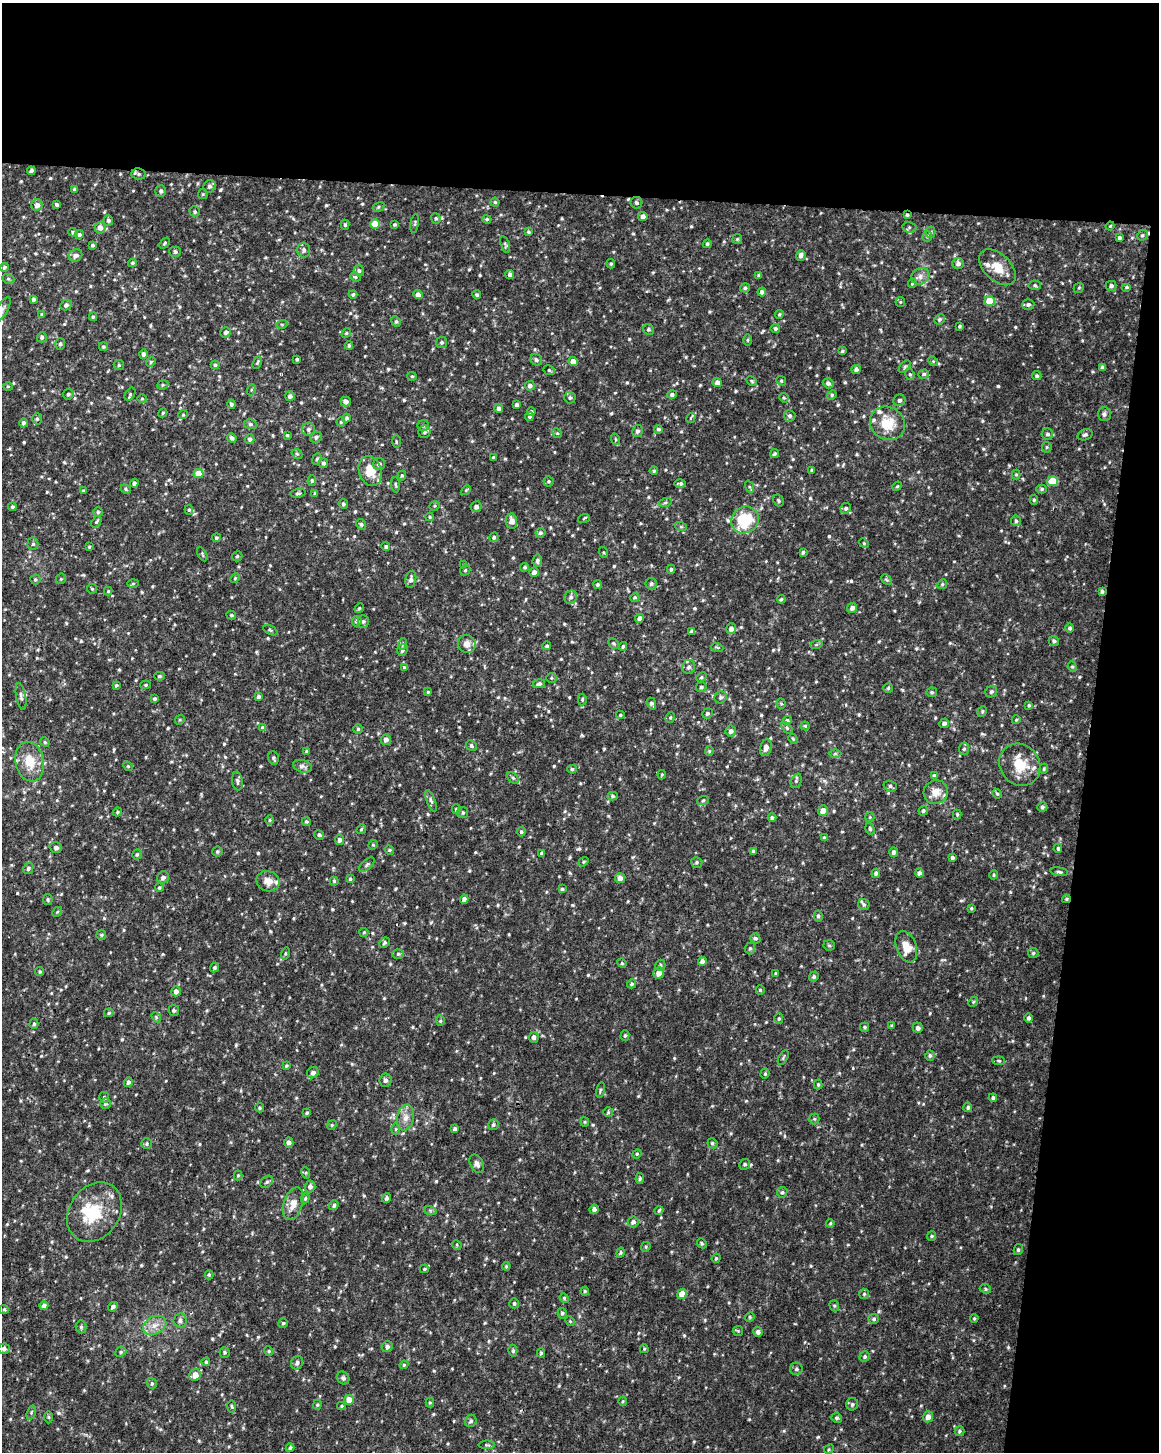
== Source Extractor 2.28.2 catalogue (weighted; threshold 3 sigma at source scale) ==
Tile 4 of 4 x 3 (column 4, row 1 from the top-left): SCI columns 3473-4629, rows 3136-4585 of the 4637 x 4872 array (HDU 1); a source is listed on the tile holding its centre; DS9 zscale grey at full resolution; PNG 1161 x 1454 px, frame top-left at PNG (2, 3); each listed source drawn as its Kron ellipse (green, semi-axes under 4 px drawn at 4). Shown black and unused: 19% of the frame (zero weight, under 2 of 3 exposures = <1% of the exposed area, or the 3 px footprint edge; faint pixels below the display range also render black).
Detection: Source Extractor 2.28.2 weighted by HDU 2 'WHT'; one run over the whole footprint, this tile lists its part. Background 0.0238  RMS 0.0062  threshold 0.0279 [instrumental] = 3 sigma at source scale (4.5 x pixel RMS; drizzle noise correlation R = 1.50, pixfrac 1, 0.0396/0.0396 arcsec/px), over >= 5 px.
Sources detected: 732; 12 inside a brighter listed object's ellipse — not listed separately; of the other 720, all 500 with FLUX_AUTO >= 0.705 (the completeness limit of this list) listed and drawn (220 fainter detections not listed), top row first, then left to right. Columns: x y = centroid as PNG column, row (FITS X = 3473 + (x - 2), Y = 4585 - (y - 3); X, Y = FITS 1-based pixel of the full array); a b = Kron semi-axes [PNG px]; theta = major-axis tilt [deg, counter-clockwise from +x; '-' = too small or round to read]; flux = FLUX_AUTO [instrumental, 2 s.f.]
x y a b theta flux
31 171 4 3 - 1.8
139 174 7 5 -5 1.3
210 186 6 6 - 1.7
75 190 4 3 - 1.7
161 191 6 5 - 1.4
203 194 5 5 - 0.76
495 202 4 4 - 0.84
636 203 6 6 - 1.3
37 205 6 5 - 2.6
57 205 4 3 - 1.5
378 207 6 4 29 1
195 212 5 5 - 0.99
907 215 3 3 - 0.9
643 217 4 4 - 3.1
436 218 5 4 - 0.94
487 219 5 4 - 0.8
108 220 5 5 - 1.3
415 223 9 3 80 0.81
375 224 5 5 - 11
395 224 4 3 - 0.98
345 225 5 4 - 1
1110 226 4 4 - 0.72
909 227 7 5 -15 1.1
100 228 6 5 - 3.5
73 232 4 4 - 0.9
528 232 4 4 - 0.89
930 232 5 5 - 0.92
79 235 4 4 - 1.3
1142 235 6 5 - 1
927 236 5 5 - 1
1119 238 4 4 - 1.5
737 239 5 5 - 0.83
165 243 6 4 50 0.81
707 244 4 4 - 1.1
92 245 3 3 - 0.99
505 245 9 4 -72 1.1
304 250 7 6 - 2
175 252 5 5 - 1.3
76 255 7 6 - 2.4
801 255 5 4 - 2.6
132 263 4 3 - 0.92
958 263 6 5 - 2.1
611 264 4 4 - 0.84
4 267 4 3 - 0.94
997 267 22 13 -44 10
359 271 6 5 - 1.2
510 274 4 4 - 1.9
759 276 4 4 - 1.3
920 276 9 8 - 3.1
355 277 5 4 - 0.85
8 279 6 4 -20 1
912 283 5 4 - 0.72
1035 285 6 4 -3 1.2
1111 286 5 5 - 1.8
1127 287 5 4 - 0.85
745 288 5 4 - 1.2
1079 288 5 4 - 0.85
762 292 4 4 - 2
353 294 4 4 - 1.2
418 295 5 4 - 2.7
477 295 4 4 - 1
33 299 4 3 - 1.4
990 301 5 5 - 14
900 302 5 4 - 0.83
66 305 6 5 - 1.6
1028 305 6 5 - 1.6
2 310 14 5 61 2.4
42 314 4 3 - 0.78
779 314 4 4 - 0.8
93 317 4 4 - 0.93
940 319 5 5 - 1.1
396 321 5 4 - 0.98
282 324 5 3 - 0.74
960 326 3 3 - 0.99
648 329 5 5 - 1.2
775 329 5 5 - 1.4
226 332 5 5 - 1.7
346 333 5 4 - 0.81
42 337 5 4 - 1.3
748 340 6 4 90 0.8
442 342 5 5 - 1.3
60 344 5 5 - 1.2
349 345 4 3 - 0.97
103 347 4 4 - 0.87
842 351 4 3 - 0.76
143 354 5 4 - 1.6
297 359 3 3 - 0.92
536 360 6 5 - 1.4
933 361 5 4 - 0.76
151 362 5 4 - 0.83
573 362 5 4 - 3.9
257 363 6 3 66 0.84
119 365 5 5 - 0.95
215 365 4 4 - 1
905 367 7 4 45 0.96
1103 368 4 4 - 2.3
549 370 6 4 -27 0.95
856 370 4 4 - 1.9
910 374 6 4 -68 0.94
924 374 5 4 - 1.2
412 376 5 4 - 0.75
1037 376 5 4 - 1.2
751 381 5 3 - 0.86
781 381 5 4 - 0.83
717 383 4 4 - 3.4
828 383 5 5 - 1.9
163 385 6 4 21 0.95
8 386 5 3 - 0.71
530 386 5 4 - 2.2
251 390 5 3 - 0.78
68 394 5 5 - 1.3
130 394 7 4 59 1
672 395 5 4 - 1.7
832 395 5 4 - 0.93
290 396 5 5 - 1.7
570 398 6 6 - 1.5
784 398 5 4 - 0.73
142 399 4 4 - 0.7
899 400 6 5 - 1.5
346 402 5 5 - 2.7
231 404 4 4 - 1.1
517 405 4 3 - 1.9
499 408 4 4 - 1.9
531 412 4 4 - 1.3
163 413 5 4 - 0.73
1104 414 7 6 - 1.7
183 415 5 4 - 0.72
529 416 5 4 - 1.4
790 416 6 5 - 1.7
347 418 4 4 - 1.3
691 418 5 4 - 1.3
37 419 6 5 - 1.1
341 422 4 4 - 0.81
23 423 4 4 - 1.5
887 423 18 16 -33 15
250 424 6 5 - 1.1
423 426 6 5 - 1.2
308 429 6 6 - 1.6
658 429 4 4 - 1.3
638 431 6 5 - 1.6
424 432 6 6 - 1.8
557 433 5 4 - 0.81
1047 434 6 5 - 1.4
287 435 4 4 - 0.77
1085 435 8 5 19 1.4
316 437 6 5 - 1.6
232 438 5 4 - 1.5
250 439 5 5 - 1.4
615 439 6 3 -71 0.74
396 441 6 3 -89 0.76
1047 447 5 5 - 0.82
297 454 6 4 -41 0.95
774 454 5 4 - 0.89
493 458 3 3 - 1.1
317 459 6 4 68 0.84
323 463 5 4 - 1.4
379 464 6 6 - 2.1
812 470 3 3 - 0.98
370 471 15 11 -72 11
654 471 4 4 - 0.9
198 474 5 4 - 9.8
1016 475 5 4 - 0.76
402 476 5 4 - 0.73
312 480 5 4 - 1
549 481 5 5 - 0.98
1052 481 5 5 - 14
134 483 4 4 - 1.7
680 484 6 3 0 1.1
396 485 7 3 -84 0.89
897 486 5 4 - 0.71
749 487 6 4 -70 0.99
126 489 5 4 - 0.86
1042 489 5 4 - 0.96
466 490 6 3 45 0.73
83 491 3 3 - 0.88
298 493 7 4 7 1.1
315 494 4 4 - 1
779 500 6 5 - 1
1034 500 5 4 - 0.85
665 503 6 4 19 1
343 504 5 4 - 1.1
435 506 5 4 - 0.83
12 507 4 4 - 1.1
476 507 5 5 - 2.4
846 508 5 5 - 1.2
189 510 5 4 - 0.81
98 512 4 4 - 0.94
430 517 4 4 - 0.77
584 518 6 3 20 0.74
745 520 14 13 - 28
512 521 7 5 -80 4.3
1016 521 5 5 - 1.3
96 522 6 3 54 0.79
361 524 6 4 -59 1.1
681 527 6 4 -18 0.78
540 533 5 5 - 1.3
494 537 5 4 - 1.5
216 538 4 4 - 1
864 543 5 4 - 0.71
33 544 6 5 - 1.1
89 547 4 3 - 0.8
386 547 4 4 - 1.1
603 552 5 3 - 0.72
803 552 4 3 - 0.91
202 554 8 3 -61 0.71
237 556 5 5 - 1
537 561 6 5 - 1.6
464 565 4 4 - 0.85
525 567 4 4 - 1
671 569 4 3 - 1
465 570 5 4 - 0.86
534 572 5 4 - 2.7
235 578 5 4 - 0.73
35 579 5 5 - 0.93
61 579 6 5 - 0.78
411 579 8 5 78 2.1
886 580 6 3 -44 0.76
133 584 6 4 2 0.76
651 584 6 5 - 1.2
942 584 5 4 - 0.91
597 585 4 4 - 0.95
92 589 5 5 - 0.75
108 591 4 4 - 0.77
1102 591 4 4 - 1.2
571 597 7 6 - 2
635 597 5 4 - 0.85
781 599 4 3 - 0.8
359 608 5 4 - 0.85
852 608 5 4 - 2.3
231 615 5 4 - 0.88
640 618 4 4 - 2.7
357 621 5 5 - 1.5
363 621 6 5 - 1.3
1070 628 4 4 - 1.2
731 629 5 5 - 2.9
270 630 8 4 -28 1
692 632 4 3 - 1.7
1054 641 5 5 - 1.4
613 643 6 5 - 0.89
403 644 6 4 74 1.1
467 644 9 8 - 5.1
816 645 6 4 19 0.78
547 646 4 4 - 0.97
623 646 4 3 - 0.94
717 647 6 3 -19 0.71
402 650 6 5 - 1.5
404 667 4 3 - 0.93
689 667 7 6 - 1.8
1072 667 5 4 - 0.79
160 676 5 4 - 0.98
701 677 5 4 - 1.1
551 678 5 5 - 0.89
539 684 6 4 14 1.6
116 685 4 4 - 0.95
146 685 5 4 - 0.83
701 687 5 5 - 1.3
888 688 5 4 - 0.89
428 692 4 4 - 0.83
932 692 5 5 - 1.1
991 692 6 5 - 1.3
21 696 13 5 -79 2
259 696 4 4 - 1.4
721 697 6 5 - 1.4
154 699 4 3 - 0.95
582 700 6 4 89 0.86
651 703 6 4 -70 1.5
781 704 5 4 - 0.75
1029 705 4 3 - 0.92
982 711 5 4 - 0.97
707 713 5 5 - 1.3
620 715 4 4 - 0.85
670 717 5 4 - 0.91
180 720 5 4 - 0.75
787 720 4 4 - 1.2
1016 720 4 4 - 0.71
944 723 5 4 - 1.9
805 726 4 4 - 0.8
263 728 4 4 - 3
787 728 7 4 -46 0.97
358 729 4 4 - 0.85
731 731 5 5 - 1.9
793 739 5 4 - 0.74
386 740 5 5 - 2.6
45 742 5 4 - 0.86
471 746 6 5 - 1.3
766 748 8 5 73 3.4
964 749 6 5 - 1.1
307 751 4 3 - 1.1
709 751 5 4 - 0.76
835 754 6 4 1 0.93
273 758 7 5 -76 1.2
30 762 20 14 -78 14
1020 765 22 19 -52 15
128 766 5 4 - 0.81
303 766 10 6 -16 1.9
572 769 4 4 - 1.1
1044 769 5 4 - 0.78
662 775 5 3 - 0.8
934 775 4 4 - 1.1
513 778 7 4 -45 1
237 781 9 5 -84 1.6
796 781 7 5 69 1.2
890 786 7 5 -18 1.3
936 792 12 11 - 7.3
997 794 5 4 - 0.73
613 796 5 4 - 1
703 800 6 3 19 0.83
431 801 11 4 -69 1.6
1042 807 5 5 - 1.3
456 809 4 4 - 0.95
823 811 5 5 - 4.3
923 811 5 4 - 1.1
117 812 4 3 - 0.84
463 813 5 5 - 1.1
957 814 5 4 - 0.74
870 817 5 4 - 0.72
772 818 4 4 - 1.3
270 820 4 4 - 0.74
306 822 4 4 - 0.76
361 829 5 4 - 0.84
870 829 6 4 -73 1.1
521 832 5 4 - 1
319 835 5 4 - 1.2
824 838 4 4 - 1.1
339 840 5 4 - 1.9
373 845 5 4 - 0.79
56 847 6 5 - 1.8
1058 848 4 4 - 0.87
389 850 5 4 - 0.79
753 851 4 3 - 0.93
217 852 5 5 - 1
894 852 4 4 - 1.9
542 853 4 3 - 1.4
137 855 5 4 - 1
952 858 4 4 - 1.4
583 862 5 4 - 0.8
697 862 5 5 - 1
367 865 9 5 41 1.4
28 868 6 5 - 1.6
1059 872 9 4 -9 1.3
876 873 4 4 - 1.5
919 873 4 4 - 2
994 875 5 4 - 0.86
163 877 6 5 - 2.2
620 878 5 5 - 3.9
350 879 4 4 - 1
268 881 12 10 -21 5.6
334 881 4 4 - 0.91
159 888 4 3 - 0.88
562 889 4 4 - 0.98
48 899 5 4 - 1
464 899 5 4 - 2.9
1066 899 4 3 - 0.9
864 905 5 5 - 1.2
971 908 4 3 - 0.84
57 912 5 4 - 0.73
818 916 5 4 - 1.4
364 932 4 4 - 0.77
101 935 5 5 - 0.84
755 938 5 4 - 1
385 943 5 5 - 1.2
829 945 5 5 - 0.89
906 947 16 10 -70 9.5
750 948 6 5 - 1
285 953 6 4 72 0.84
1033 953 5 5 - 0.9
398 954 6 5 - 0.95
702 961 4 4 - 2.1
622 963 5 4 - 0.83
660 965 6 5 - 1
214 967 5 4 - 1.1
40 972 4 4 - 0.85
659 973 5 5 - 5
776 973 3 3 - 0.76
814 977 5 4 - 1.3
632 984 4 4 - 1.1
760 990 4 4 - 0.84
176 991 5 4 - 2.9
973 1002 5 4 - 0.71
174 1010 6 5 - 0.96
109 1013 5 4 - 0.81
156 1017 6 4 -48 0.83
1029 1018 5 4 - 1.5
779 1019 5 4 - 0.94
440 1021 5 4 - 0.92
34 1024 5 4 - 0.9
892 1026 3 3 - 0.82
865 1027 4 4 - 1.1
918 1028 5 5 - 1.9
625 1035 5 4 - 0.92
534 1037 5 5 - 2.1
930 1055 5 4 - 1.2
783 1058 8 3 60 0.83
999 1061 6 4 -6 0.85
286 1066 4 3 - 0.88
313 1073 6 5 - 2.1
765 1074 5 4 - 0.79
386 1080 7 6 - 1.8
128 1082 5 4 - 1.6
818 1084 5 4 - 0.88
600 1090 8 3 77 0.94
104 1098 5 5 - 1.2
993 1098 4 4 - 1.5
106 1103 5 5 - 1.4
968 1107 4 4 - 1.3
259 1108 4 4 - 0.89
608 1112 5 5 - 0.84
307 1113 4 4 - 0.85
405 1118 13 8 77 4.7
814 1119 5 5 - 0.88
585 1122 4 4 - 0.7
332 1125 5 4 - 0.73
493 1125 6 5 - 1.2
396 1129 6 4 90 0.88
455 1129 4 4 - 1.3
289 1142 5 5 - 2.5
712 1143 5 5 - 1.2
147 1144 5 5 - 1
637 1154 5 4 - 0.79
477 1164 10 6 -63 2.3
745 1164 6 5 - 1.2
306 1173 6 4 -73 0.88
238 1175 5 4 - 0.72
640 1179 5 4 - 0.93
267 1182 7 5 40 1.2
310 1187 6 5 - 2.2
782 1192 5 5 - 1.2
305 1198 5 4 - 0.78
386 1198 5 4 - 1.4
293 1204 17 9 72 6.5
334 1205 5 4 - 1.4
594 1209 5 4 - 2.3
430 1210 7 4 -19 0.97
659 1210 4 3 - 0.78
94 1212 32 25 56 29
633 1222 5 5 - 2
830 1223 4 3 - 0.72
932 1236 5 4 - 0.78
702 1243 5 4 - 0.86
457 1245 5 4 - 0.72
646 1247 5 4 - 0.77
1018 1250 5 4 - 1
620 1253 5 4 - 0.9
716 1258 5 4 - 0.78
506 1266 4 4 - 0.74
424 1269 5 4 - 0.73
209 1275 4 4 - 0.82
985 1289 6 4 -23 0.9
585 1291 4 4 - 0.78
682 1294 5 4 - 8.1
864 1294 5 5 - 0.97
564 1298 5 4 - 0.74
514 1303 5 5 - 1.2
44 1306 4 4 - 2.1
834 1306 6 4 -68 0.9
113 1307 5 4 - 1.6
4 1309 5 4 - 0.83
562 1313 5 4 - 0.95
750 1317 5 4 - 0.84
974 1318 4 3 - 0.74
874 1319 5 5 - 1.4
180 1320 7 6 - 1.9
570 1321 5 4 - 0.75
283 1323 5 4 - 1.1
155 1325 12 8 27 5.2
81 1327 6 5 - 1.1
738 1331 5 5 - 0.75
758 1332 5 4 - 2.2
387 1347 5 5 - 2
4 1349 6 5 - 1.9
644 1349 4 3 - 0.71
269 1351 5 4 - 0.76
513 1351 6 4 -75 1
121 1352 6 4 24 1
224 1352 5 5 - 0.93
541 1353 4 4 - 0.76
864 1357 5 5 - 1.2
206 1362 4 4 - 1.1
297 1363 7 6 - 2
404 1365 4 4 - 0.73
796 1369 6 6 - 1.3
195 1375 6 5 - 5.9
343 1378 7 5 -51 1.5
152 1383 6 4 -70 1
349 1400 5 5 - 7.6
623 1401 4 4 - 0.78
430 1402 5 4 - 0.71
852 1404 6 6 - 1.2
317 1405 5 4 - 0.77
232 1406 6 4 -82 0.94
342 1406 4 4 - 0.72
31 1412 7 4 71 0.91
49 1417 6 4 -89 0.83
928 1417 5 5 - 4.1
837 1418 5 5 - 1.3
471 1421 6 5 - 1.5
959 1431 5 5 - 1.2
487 1445 8 4 0 0.91
290 1448 4 3 - 1
829 1449 5 4 - 0.79
Overlapping masked pixels (flux is a lower limit): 4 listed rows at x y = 907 215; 1110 226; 745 520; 1066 899
Isophote crosses this tile's border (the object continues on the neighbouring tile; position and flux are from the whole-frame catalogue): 1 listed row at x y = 2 310